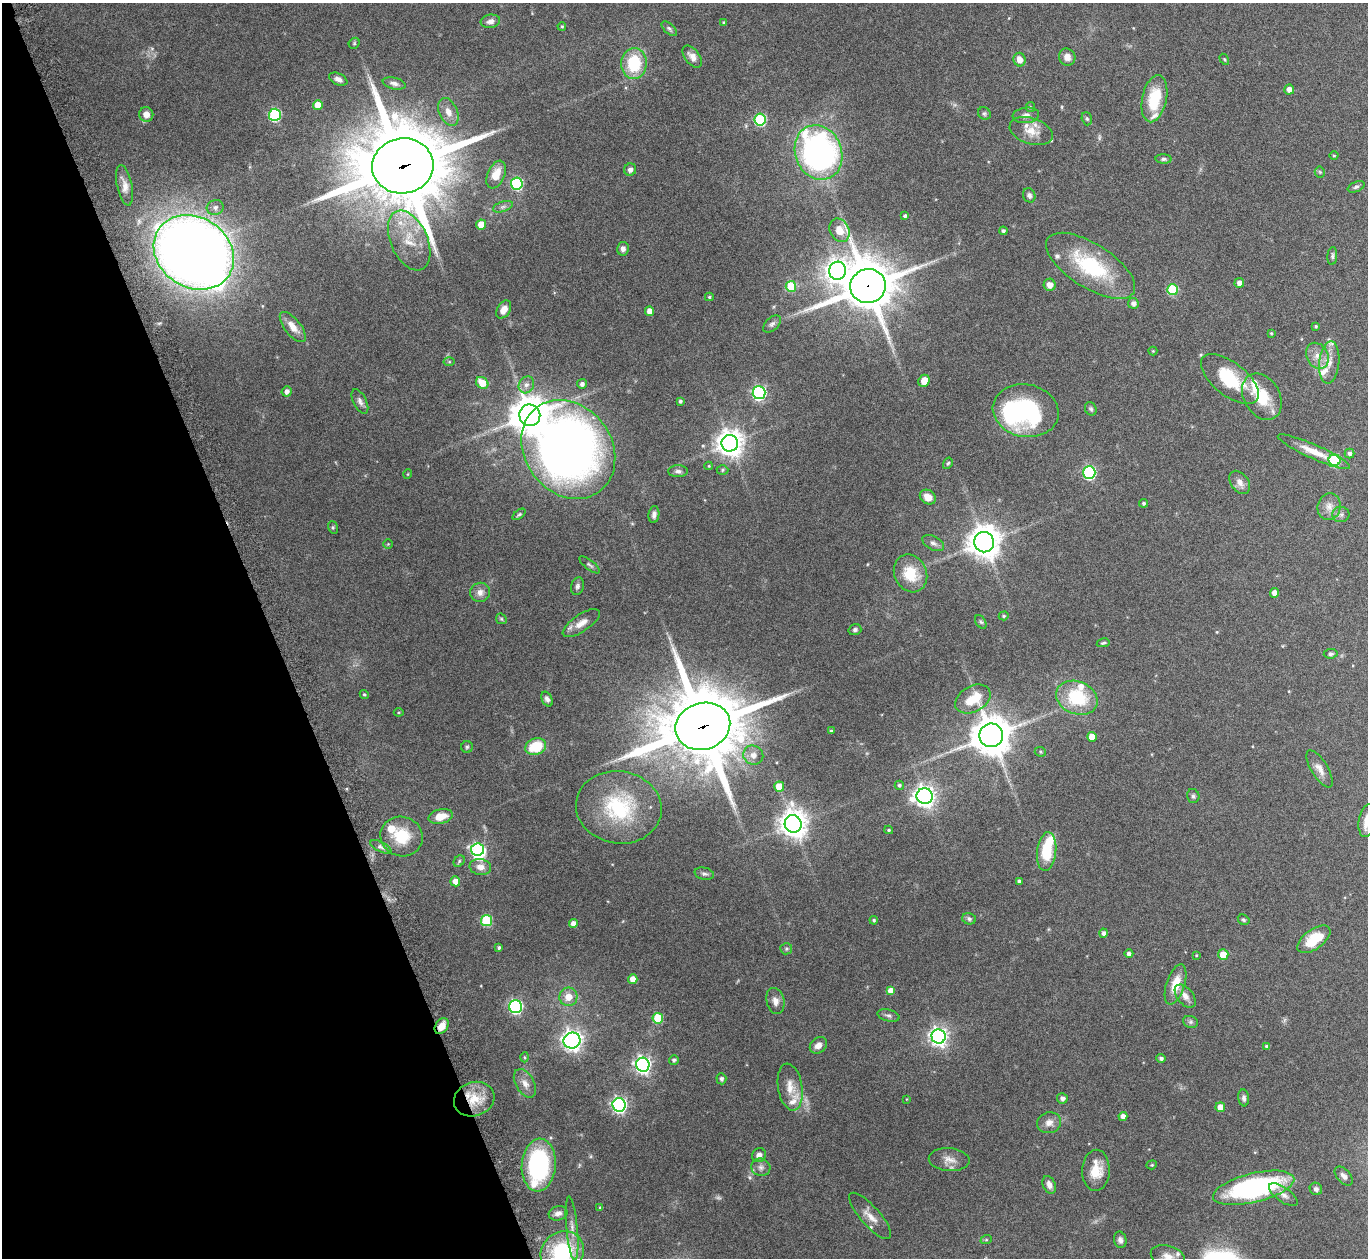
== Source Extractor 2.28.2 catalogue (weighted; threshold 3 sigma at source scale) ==
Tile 5 of 4 x 4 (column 1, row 2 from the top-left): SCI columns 45-1410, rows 2703-3958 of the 5553 x 5541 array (HDU 1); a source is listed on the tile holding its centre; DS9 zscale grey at full resolution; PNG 1370 x 1260 px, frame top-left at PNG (2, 3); each listed source drawn as its Kron ellipse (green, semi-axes under 4 px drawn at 4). Shown black and unused: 20% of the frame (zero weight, under 8 of 15 exposures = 4% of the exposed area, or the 3 px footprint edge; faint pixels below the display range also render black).
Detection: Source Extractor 2.28.2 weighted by HDU 2 'WHT'; one run over the whole footprint, this tile lists its part. Background 0.0798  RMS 0.0027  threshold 0.0112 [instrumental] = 3 sigma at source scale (4.09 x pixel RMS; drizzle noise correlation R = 1.36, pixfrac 0.8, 0.05/0.05 arcsec/px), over >= 5 px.
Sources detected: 224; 3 too faint to see at this stretch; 4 inside a brighter object's white glare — neither listed nor drawn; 13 inside a brighter listed object's ellipse — not listed separately; the other 204 listed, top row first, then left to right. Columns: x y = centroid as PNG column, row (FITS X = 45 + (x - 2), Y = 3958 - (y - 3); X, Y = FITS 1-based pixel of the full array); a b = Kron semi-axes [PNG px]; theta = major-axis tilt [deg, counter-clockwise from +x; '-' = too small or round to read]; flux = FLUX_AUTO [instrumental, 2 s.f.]
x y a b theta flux
490 21 10 6 8 1.4
724 23 4 3 - 0.35
562 26 4 3 - 0.3
669 29 9 5 -43 0.54
354 43 6 5 - 0.32
692 57 12 7 -53 1.6
1067 57 9 8 - 1.6
1224 59 6 3 -59 0.27
1019 60 7 6 - 2
634 63 15 12 85 11
338 79 10 5 -24 1.1
394 83 11 5 -13 0.87
1289 89 5 5 - 1.4
1154 99 24 12 78 9.8
318 105 5 5 - 3.9
1030 107 5 4 - 0.28
448 112 15 9 -65 2
984 113 6 6 - 0.48
146 115 7 7 - 1.9
275 115 6 6 - 27
1026 115 13 8 6 1.3
1087 119 7 5 -72 0.41
760 120 6 6 - 21
1031 131 22 13 -18 3.7
818 152 28 23 -67 88
1334 155 4 3 - 0.22
1164 159 8 4 -4 0.54
403 166 31 27 7 2900
630 170 6 6 - 0.9
1320 172 5 5 - 0.32
496 175 14 8 66 3.6
517 183 6 6 - 26
125 185 20 7 -78 1.8
1356 187 9 5 23 0.56
1029 195 7 6 - 0.72
215 207 8 7 - 1
503 207 10 5 18 0.72
905 216 4 3 - 0.58
481 224 5 5 - 4.3
840 230 12 9 -64 3
1003 231 4 4 - 0.57
409 240 32 18 -66 7.4
623 249 7 6 - 1
194 252 42 35 -33 360
1332 256 9 5 86 0.53
1090 266 51 22 -32 21
837 271 9 8 - 180
1239 283 5 5 - 1.6
1050 285 6 6 - 1.9
791 286 5 5 - 10
868 286 18 17 - 1100
1172 290 5 5 - 15
709 297 4 4 - 0.32
1133 303 5 5 - 1
504 309 10 6 59 2.1
649 311 4 4 - 1.8
772 324 11 6 44 0.76
1316 326 4 3 - 0.31
293 327 18 8 -51 2.7
1271 333 4 3 - 0.26
1153 351 4 4 - 0.26
1317 356 14 10 -63 2.4
449 362 5 3 - 0.26
1329 362 21 10 84 2.8
1230 379 34 16 -38 12
924 381 6 5 - 2.3
482 383 6 5 - 3.9
582 384 5 5 - 0.83
526 385 9 7 61 1.1
287 391 5 5 - 1
759 393 6 6 - 48
1262 397 25 18 -60 8.2
360 401 13 6 -63 1
680 401 3 3 - 0.47
1091 409 7 5 -64 0.51
1026 411 33 26 -11 32
530 415 11 10 - 580
730 443 8 8 - 290
568 449 52 43 -53 230
1314 452 39 7 -24 4.4
1349 453 5 5 - 0.79
1334 460 6 5 - 19
948 463 6 4 59 0.37
709 466 4 4 - 0.24
722 470 6 5 - 0.37
678 471 10 6 0 0.8
1089 473 6 6 - 32
408 474 4 3 - 0.19
1240 482 13 8 -53 1.6
928 497 8 6 -33 2.3
1144 503 4 4 - 0.52
1329 507 13 11 74 2.1
519 514 7 4 38 0.4
1341 514 8 7 - 0.87
654 515 8 5 82 0.96
333 527 6 5 - 0.37
984 542 10 10 - 400
933 543 12 6 -27 1
388 544 5 5 - 0.27
590 565 12 4 -38 0.56
910 573 19 16 -64 7.5
577 586 9 6 72 0.75
480 592 10 9 - 1.5
1275 593 5 4 - 2.1
1004 616 5 4 - 0.32
501 619 6 5 - 0.33
981 622 7 5 -58 0.42
581 623 21 8 34 2.5
855 630 6 5 - 0.59
1103 643 6 4 11 0.38
1331 654 7 5 6 0.55
364 694 5 4 - 0.35
1077 698 21 16 -22 14
547 699 8 5 -64 0.79
973 699 19 13 29 7.6
399 712 5 3 - 0.26
703 726 28 23 17 2700
831 731 4 3 - 0.36
991 735 12 11 - 650
1092 737 5 5 - 3.6
467 747 6 6 - 0.43
536 747 10 8 20 8.5
1040 752 6 4 -22 0.34
753 755 10 9 - 1.8
1320 769 21 8 -58 2
899 785 4 4 - 0.53
779 787 5 5 - 4.1
925 796 8 8 - 160
1193 796 7 6 - 0.63
619 807 43 36 -9 21
441 816 12 7 13 3.7
1367 821 16 8 79 3.7
793 824 9 8 - 310
889 830 4 3 - 0.36
402 836 21 19 -18 8.2
381 847 11 5 -27 0.73
478 850 7 6 - 28
1047 851 19 9 83 9.3
459 861 6 5 - 0.42
480 867 11 8 -10 1.8
704 874 9 6 -13 0.71
455 881 5 5 - 2.3
1019 881 4 3 - 0.61
969 919 7 5 -14 0.63
874 920 4 4 - 0.36
1244 920 6 5 - 0.42
486 921 5 5 - 16
573 924 4 4 - 1.9
1103 933 4 4 - 0.82
1314 939 19 9 36 7.6
499 948 4 4 - 0.45
786 949 6 5 - 0.43
1129 954 4 4 - 0.75
1196 955 3 3 - 0.21
1223 955 5 5 - 3.9
633 979 5 4 - 2.9
1176 984 21 9 72 4.7
891 991 5 4 - 2.9
1185 996 13 8 -51 1.7
568 997 9 9 - 2.8
775 1001 13 9 -76 1.6
515 1007 6 6 - 42
888 1015 11 6 -14 0.79
658 1018 5 5 - 11
1190 1022 7 6 - 0.56
442 1026 9 6 56 2.7
939 1036 7 7 - 110
572 1040 8 8 - 140
818 1045 9 7 42 1.6
1267 1046 4 3 - 0.47
524 1057 5 3 - 0.26
1161 1058 5 4 - 0.7
674 1060 5 4 - 0.58
643 1065 7 6 - 91
721 1079 5 5 - 0.55
525 1083 16 9 -60 1.9
790 1087 23 12 -81 3.6
1062 1098 5 5 - 0.99
1244 1098 8 5 -83 0.74
474 1099 20 17 20 6.2
907 1099 4 2 - 0.16
619 1105 7 6 - 66
1220 1107 5 5 - 2.2
1123 1116 4 4 - 1.6
1049 1123 12 10 12 1.7
759 1155 7 6 - 1.3
949 1160 20 11 -4 2.4
539 1165 26 17 85 31
1152 1165 5 4 - 0.3
761 1167 10 8 -24 1.1
1096 1170 20 13 88 4.8
1344 1176 11 6 -47 1.1
1049 1185 9 6 -67 1.4
1254 1188 42 14 14 43
1316 1189 6 6 - 0.75
1283 1195 17 7 -36 1.5
600 1207 3 3 - 0.3
558 1213 9 7 14 1.2
870 1216 29 9 -48 2.8
572 1228 32 5 -85 2.3
986 1240 6 3 19 0.28
1120 1240 8 6 -77 0.92
562 1252 22 20 39 19
1168 1256 17 11 -16 2.6
Overlapping masked pixels (flux is a lower limit): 5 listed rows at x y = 403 166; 868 286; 703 726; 442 1026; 474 1099
Isophote crosses this tile's border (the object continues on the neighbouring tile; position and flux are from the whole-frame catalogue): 3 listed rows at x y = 1367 821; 562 1252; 1168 1256